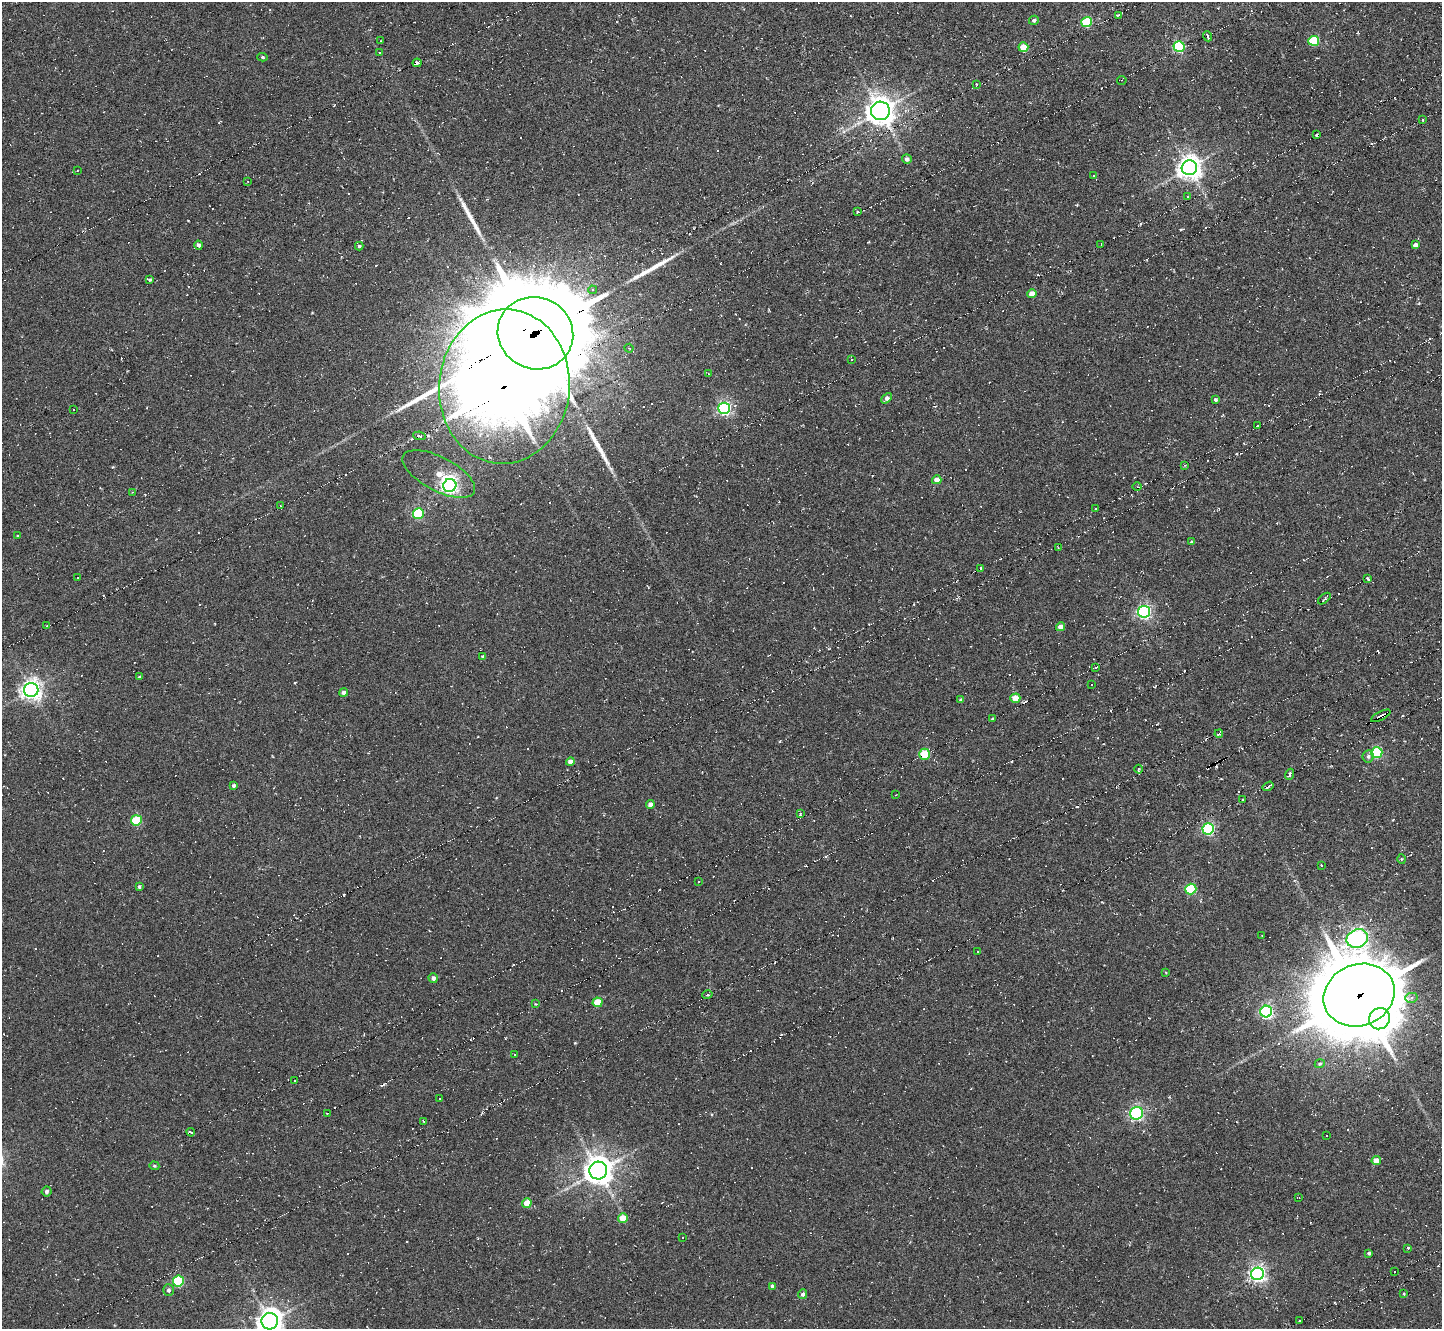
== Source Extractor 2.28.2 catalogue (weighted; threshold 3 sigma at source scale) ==
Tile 10 of 4 x 4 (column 2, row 3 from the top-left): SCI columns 1445-2884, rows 1480-2806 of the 5769 x 5764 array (HDU 1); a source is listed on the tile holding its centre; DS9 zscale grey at full resolution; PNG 1444 x 1331 px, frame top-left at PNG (2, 2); each listed source drawn as its Kron ellipse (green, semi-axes under 4 px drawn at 4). Shown black and unused: <1% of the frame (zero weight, under 5 of 10 exposures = <1% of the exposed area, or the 3 px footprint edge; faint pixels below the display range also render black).
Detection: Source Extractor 2.28.2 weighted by HDU 2 'WHT'; one run over the whole footprint, this tile lists its part. Background -0.225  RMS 0.011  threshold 0.045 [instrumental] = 3 sigma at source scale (4.09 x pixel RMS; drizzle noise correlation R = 1.36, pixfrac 0.8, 0.05/0.05 arcsec/px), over >= 5 px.
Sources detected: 262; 1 inside a brighter object's white glare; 127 cosmic-ray / hot-pixel residue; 3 long thin detections or spike segments (spike, bleed or trail) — neither listed nor drawn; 1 inside a brighter listed object's ellipse — not listed separately; the other 130 listed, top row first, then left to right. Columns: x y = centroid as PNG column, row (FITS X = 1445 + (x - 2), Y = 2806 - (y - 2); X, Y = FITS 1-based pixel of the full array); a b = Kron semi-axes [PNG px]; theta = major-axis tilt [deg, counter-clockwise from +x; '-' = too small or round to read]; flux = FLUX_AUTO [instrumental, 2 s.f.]
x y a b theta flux
1119 15 3 2 - 1.2
1034 20 5 4 - 2.2
1087 22 5 5 - 57
1208 36 5 2 - 2
381 41 3 2 - 0.6
1314 41 5 5 - 52
1179 46 5 5 - 110
1023 47 5 4 - 17
379 52 3 2 - 0.74
262 57 5 4 - 1.6
417 63 4 3 - 5.1
1122 80 5 3 - 1.1
976 84 4 3 - 1.5
880 111 9 9 - 1100
1422 120 3 2 - 1.4
1317 135 3 3 - 2.8
907 159 5 4 - 2.8
1189 168 7 7 - 890
77 171 2 2 - 0.87
1093 175 3 2 - 1.1
248 182 2 2 - 0.67
1188 197 3 3 - 4.1
858 212 4 3 - 2.5
1101 244 4 2 - 1.4
199 245 4 4 - 2.7
1415 245 4 4 - 4.4
359 246 4 3 - 1.4
150 280 4 3 - 1.4
592 290 4 4 - 2.1
1032 294 5 4 - 12
535 333 38 36 -27 19000
629 348 4 3 - 1.2
852 359 3 2 - 0.62
708 373 4 3 - 0.96
504 387 77 65 85 6000
887 398 6 4 46 3.9
1216 399 3 3 - 2.1
724 408 6 5 - 230
74 409 3 3 - 2.2
1258 425 3 2 - 2.1
419 436 6 3 -10 3.5
1185 465 3 2 - 1.7
439 474 40 17 -28 28
937 480 5 4 - 8.1
450 485 7 6 - 340
1137 487 5 3 - 1.3
132 492 3 3 - 0.9
280 505 2 2 - 0.71
1095 508 2 2 - 1.2
418 513 5 5 - 79
17 536 3 2 - 0.85
1191 542 4 4 - 2
1058 548 3 2 - 0.75
981 569 3 3 - 1.7
77 577 3 3 - 1.7
1368 579 4 2 - 1.7
1324 598 7 3 40 1.9
1144 612 6 6 - 230
47 626 3 2 - 1.5
1061 627 4 4 - 7.3
483 657 4 4 - 2.2
1096 667 4 2 - 1.2
139 677 4 3 - 1
1091 684 3 3 - 6
31 690 7 7 - 600
344 693 4 4 - 4.1
1015 698 5 4 - 18
961 700 4 4 - 1.8
1381 716 11 4 26 12
992 718 3 2 - 1.8
1219 734 4 3 - 3
1377 753 6 5 - 85
924 754 5 5 - 26
1368 756 6 5 - 2.8
570 762 4 4 - 7.5
1138 769 4 3 - 0.86
1289 774 6 3 71 4.8
234 786 4 3 - 2.3
1268 786 6 2 33 4.8
896 795 3 2 - 1.7
1242 800 3 2 - 1.2
650 804 4 4 - 6.3
800 814 3 3 - 5.6
136 820 5 5 - 48
1208 829 6 5 - 150
1402 859 5 3 - 1
1321 865 3 3 - 1.1
699 881 3 3 - 1.3
139 886 4 3 - 1.8
1191 889 5 5 - 84
1262 935 3 2 - 0.77
1357 939 11 9 23 550
978 952 3 3 - 1.6
1166 973 3 3 - 0.82
433 978 5 4 - 3.4
707 995 5 3 - 1.8
1359 995 36 30 22 7700
1411 998 6 5 - 3.4
597 1002 5 4 - 26
535 1004 3 2 - 1.1
1266 1012 6 5 - 220
1379 1019 11 10 - 740
514 1054 3 2 - 1.3
1320 1064 5 4 - 1.6
294 1081 3 3 - 23
440 1099 3 3 - 3.4
1137 1113 6 6 - 180
327 1114 2 2 - 1.3
423 1121 3 2 - 0.6
191 1132 4 2 - 2.2
1327 1136 2 2 - 0.9
1376 1161 4 4 - 9.5
154 1166 5 4 - 1.2
598 1171 9 9 - 1300
46 1191 5 5 - 2.7
1299 1197 3 2 - 0.83
527 1203 5 4 - 17
623 1218 5 4 - 16
682 1237 3 2 - 0.94
1408 1248 3 2 - 6.2
1369 1253 4 3 - 2.2
1395 1271 3 3 - 15
1258 1274 6 6 - 360
178 1281 5 5 - 78
772 1286 4 4 - 3.9
168 1290 5 5 - 2.6
803 1294 5 4 - 2.6
1404 1294 3 3 - 1.6
1300 1320 2 2 - 0.89
270 1321 8 8 - 920
Overlapping masked pixels (flux is a lower limit): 4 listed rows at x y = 535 333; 504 387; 1381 716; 1359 995
Isophote crosses this tile's border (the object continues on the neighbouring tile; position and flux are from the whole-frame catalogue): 1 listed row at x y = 270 1321
Unlisted compact peaks at least as high as the median listed source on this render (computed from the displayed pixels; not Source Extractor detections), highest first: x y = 575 1043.